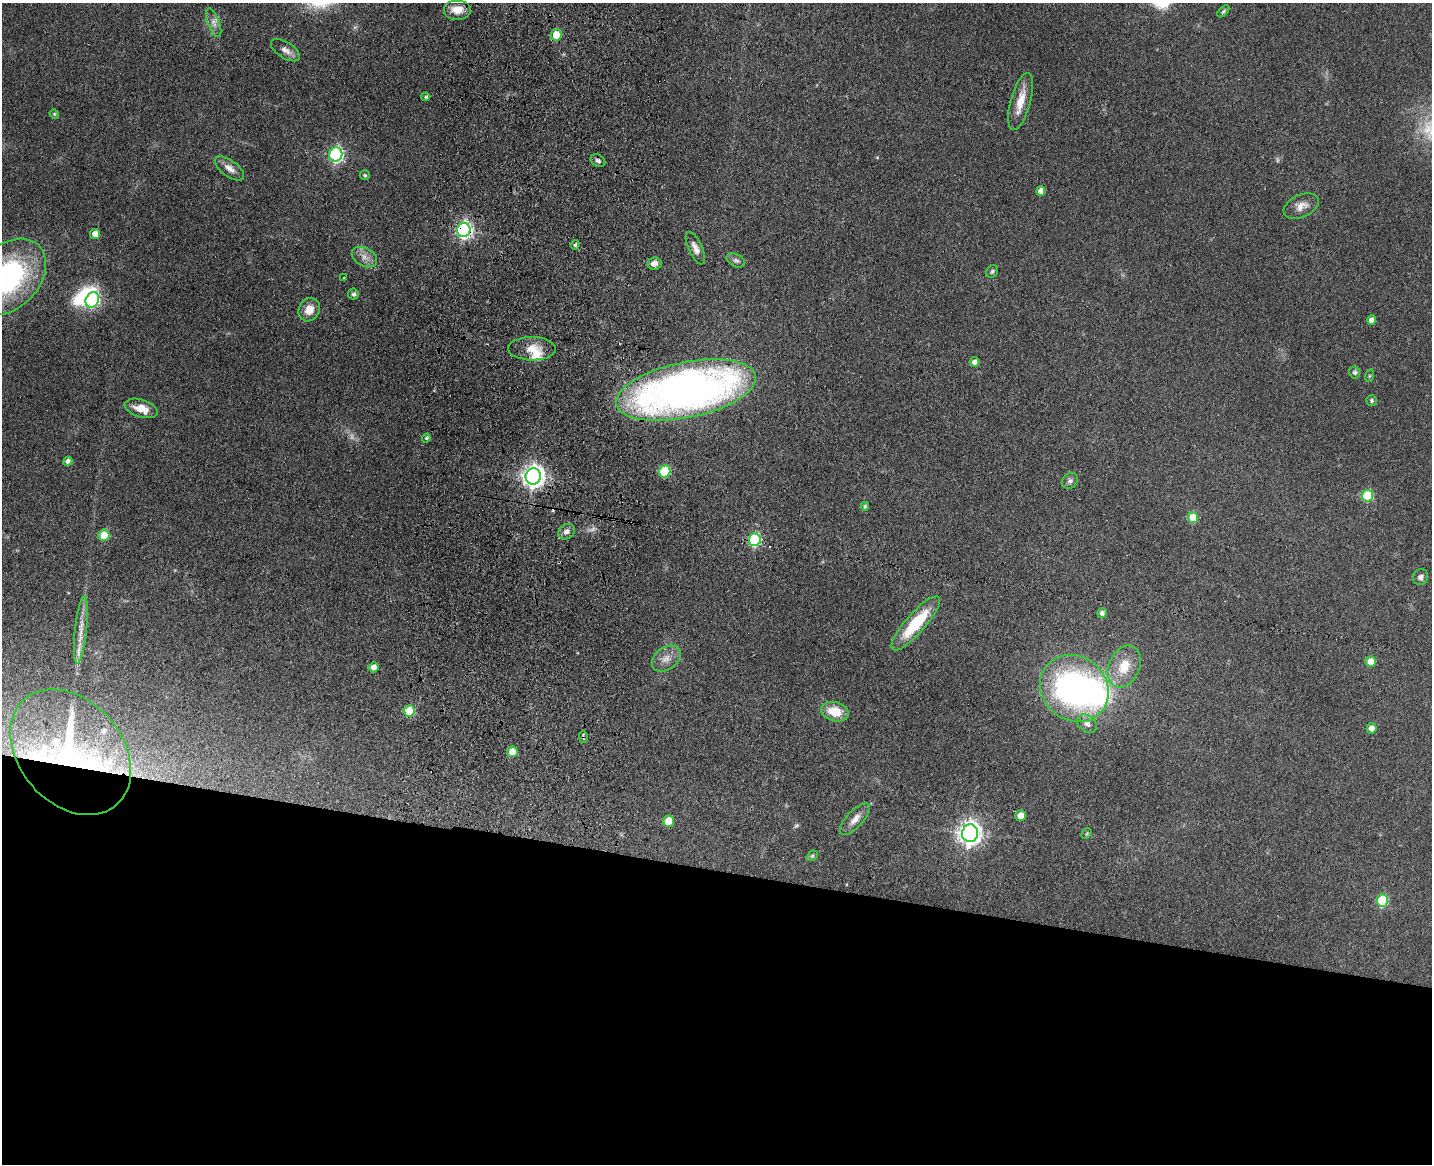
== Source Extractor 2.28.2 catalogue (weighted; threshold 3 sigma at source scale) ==
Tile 11 of 3 x 4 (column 2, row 4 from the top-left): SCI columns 1764-3193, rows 18-1179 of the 4844 x 4684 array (HDU 1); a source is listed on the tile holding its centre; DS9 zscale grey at full resolution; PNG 1434 x 1166 px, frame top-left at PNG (2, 3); each listed source drawn as its Kron ellipse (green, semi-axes under 4 px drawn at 4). Shown black and unused: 25% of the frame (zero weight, under 3 of 4 exposures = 6% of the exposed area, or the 3 px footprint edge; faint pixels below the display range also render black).
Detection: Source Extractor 2.28.2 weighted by HDU 2 'WHT'; one run over the whole footprint, this tile lists its part. Background 0.0658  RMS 0.0061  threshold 0.0276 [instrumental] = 3 sigma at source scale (4.5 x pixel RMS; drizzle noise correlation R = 1.50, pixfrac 1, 0.05/0.05 arcsec/px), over >= 5 px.
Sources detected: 81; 3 too faint to see at this stretch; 2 inside a brighter object's white glare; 2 cosmic-ray / hot-pixel residue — neither listed nor drawn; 5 inside a brighter listed object's ellipse — not listed separately; the other 69 listed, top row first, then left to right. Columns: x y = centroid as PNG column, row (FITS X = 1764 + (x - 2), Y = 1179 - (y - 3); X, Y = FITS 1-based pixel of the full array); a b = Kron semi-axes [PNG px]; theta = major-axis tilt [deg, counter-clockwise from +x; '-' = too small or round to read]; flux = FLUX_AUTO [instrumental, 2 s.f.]
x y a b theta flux
457 9 14 10 0 8.4
1223 11 7 4 45 1.1
214 23 15 6 -69 3.4
556 35 6 5 - 11
285 50 16 8 -32 4
426 97 4 4 - 1.1
1021 102 29 10 74 11
54 114 5 4 - 0.78
336 155 7 6 - 120
598 161 8 6 -32 1.8
229 168 17 8 -36 5
365 175 5 5 - 1.2
1041 191 5 4 - 4.8
1301 206 18 11 24 6
464 230 7 6 - 190
95 234 5 5 - 5.5
575 245 5 4 - 1.4
695 248 17 7 -65 4.4
364 257 13 9 -28 4.9
736 260 10 6 -28 1.9
654 264 7 6 - 3.3
992 271 7 5 57 1.2
9 277 43 31 48 110
344 277 2 2 - 0.62
353 294 5 5 - 1.6
92 300 8 6 65 93
309 310 12 10 60 7.7
1372 320 5 4 - 3.8
532 349 24 11 -1 11
974 362 5 5 - 2.6
1355 372 6 5 - 1.5
1369 376 6 4 72 0.79
686 390 71 27 12 440
1372 401 5 5 - 1.4
141 408 17 8 -17 8.1
426 438 4 4 - 1.1
68 461 5 4 - 2.7
665 471 6 5 - 34
533 477 8 7 - 470
1070 481 9 7 48 2.1
1367 496 6 5 - 38
865 506 4 4 - 1.2
1193 518 5 5 - 16
566 532 9 7 36 3.1
104 535 5 5 - 16
755 540 6 6 - 65
1421 577 8 7 - 2.6
1102 613 5 5 - 2.2
916 623 35 10 49 32
81 630 34 6 84 8.1
666 659 16 11 37 5.9
1371 661 5 5 - 7.4
373 667 5 5 - 4.7
1124 667 22 15 66 15
1074 688 36 32 -39 180
409 711 5 5 - 23
835 712 14 9 -15 14
1087 724 11 8 -36 3.8
1372 728 5 5 - 4.9
583 737 6 3 -89 2.5
71 752 70 51 -49 160
512 752 5 5 - 9.7
1020 816 5 5 - 7.7
855 819 20 8 47 5.3
668 821 6 5 - 12
970 833 9 8 - 470
1087 833 6 4 45 0.92
812 856 6 4 43 0.97
1382 901 6 5 - 35
Overlapping masked pixels (flux is a lower limit): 5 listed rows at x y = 464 230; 686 390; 533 477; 583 737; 71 752
Isophote crosses this tile's border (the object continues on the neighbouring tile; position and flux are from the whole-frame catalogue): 1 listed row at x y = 9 277